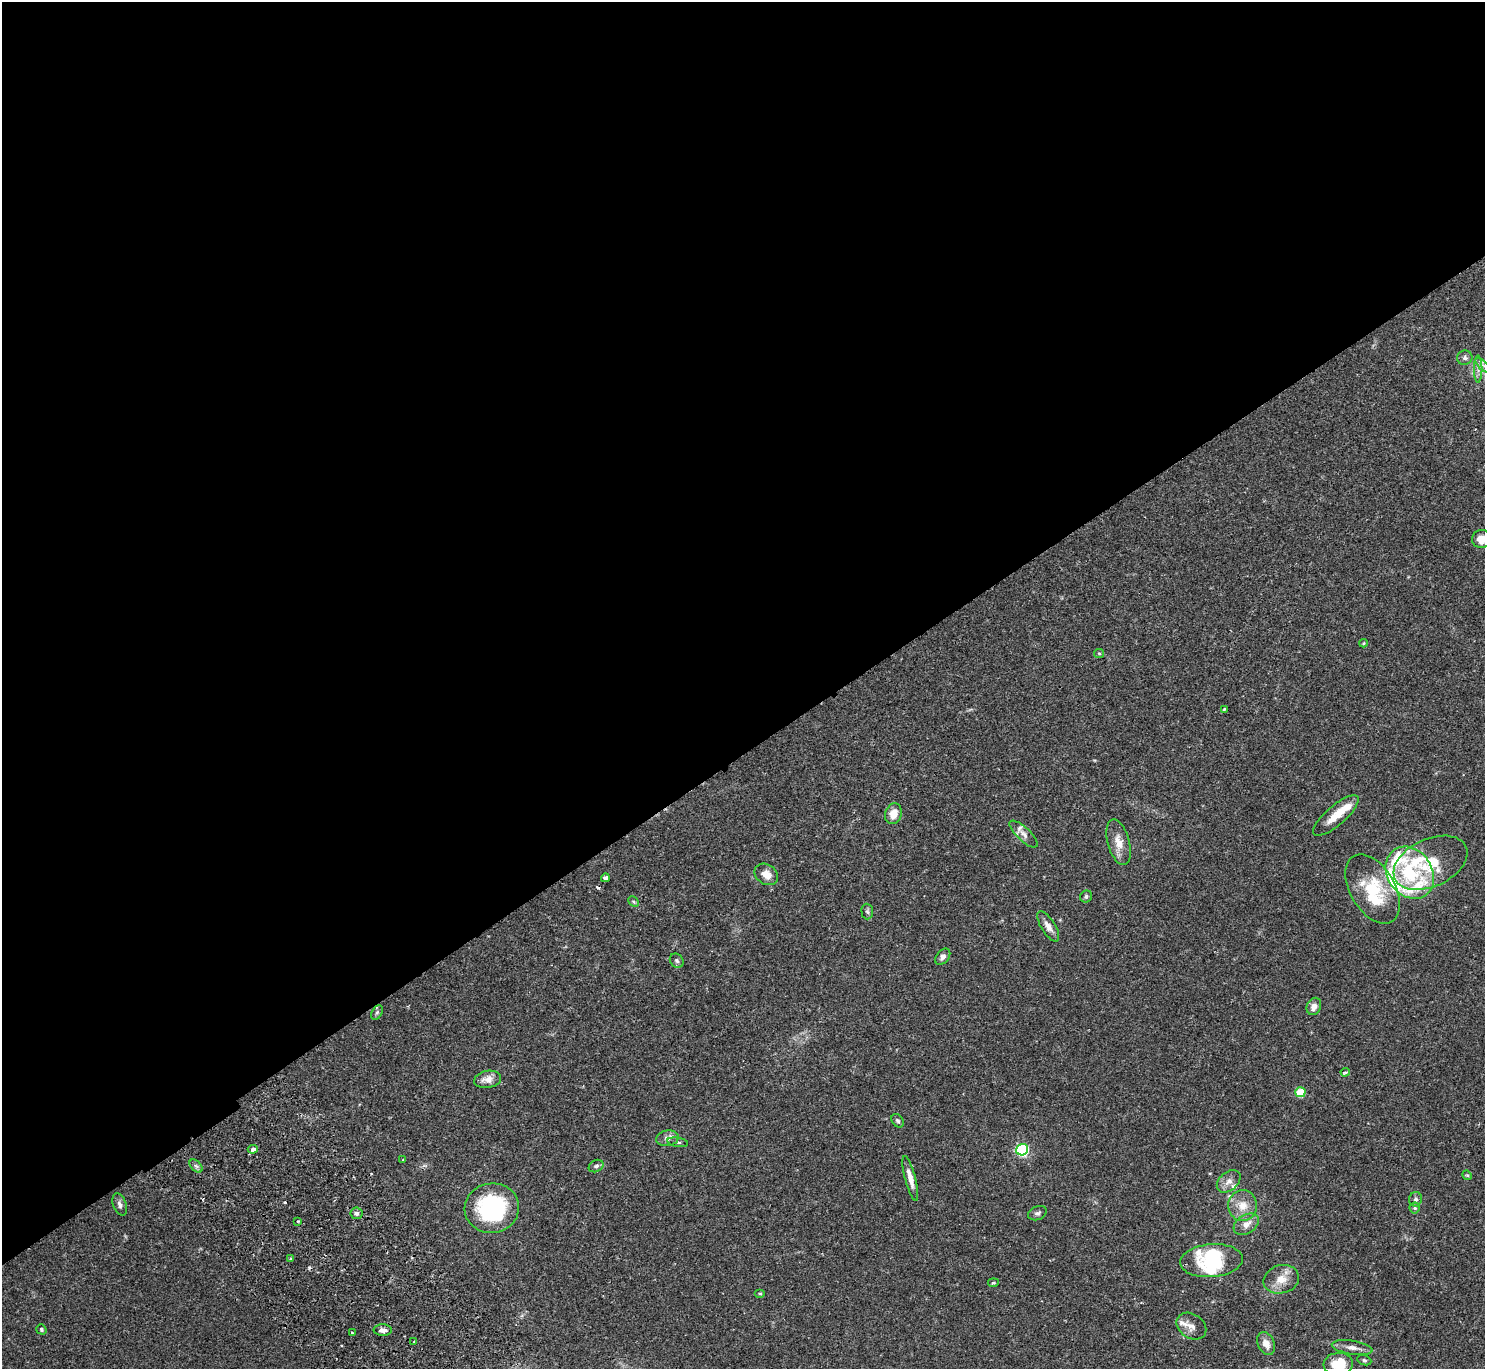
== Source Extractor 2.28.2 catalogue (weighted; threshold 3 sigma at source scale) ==
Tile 2 of 4 x 4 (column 2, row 1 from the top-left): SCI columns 1532-3014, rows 4303-5669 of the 6031 x 6007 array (HDU 1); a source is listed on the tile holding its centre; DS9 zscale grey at full resolution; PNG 1487 x 1371 px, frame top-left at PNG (2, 2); each listed source drawn as its Kron ellipse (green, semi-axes under 4 px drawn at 4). Shown black and unused: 55% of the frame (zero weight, under 2 of 3 exposures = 3% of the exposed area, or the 3 px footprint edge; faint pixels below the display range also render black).
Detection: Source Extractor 2.28.2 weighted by HDU 2 'WHT'; one run over the whole footprint, this tile lists its part. Background 0.0994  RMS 0.0061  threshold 0.0275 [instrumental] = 3 sigma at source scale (4.5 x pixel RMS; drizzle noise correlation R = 1.50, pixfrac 1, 0.05/0.05 arcsec/px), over >= 5 px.
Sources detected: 77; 1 inside a brighter object's white glare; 3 cosmic-ray / hot-pixel residue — neither listed nor drawn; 12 inside a brighter listed object's ellipse — not listed separately; the other 61 listed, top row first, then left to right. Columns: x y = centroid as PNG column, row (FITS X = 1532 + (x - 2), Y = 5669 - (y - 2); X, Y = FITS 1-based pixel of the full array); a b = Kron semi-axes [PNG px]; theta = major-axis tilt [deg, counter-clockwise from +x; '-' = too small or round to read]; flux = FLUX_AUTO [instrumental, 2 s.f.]
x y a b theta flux
1465 358 8 7 - 2
1483 365 9 3 -45 1.5
1478 369 13 3 90 1.8
1481 539 9 9 - 5.4
1363 643 4 3 - 0.48
1099 653 5 4 - 0.69
1224 709 3 2 - 0.76
893 814 10 8 73 7
1336 816 29 9 41 10
1024 834 18 6 -43 3.4
1119 842 23 11 -74 7.6
1430 863 39 24 25 30
1410 873 28 22 -56 34
766 874 13 9 -34 5.5
605 878 4 3 - 3.3
1373 889 38 22 -60 31
1086 896 6 5 - 1.2
634 902 6 4 -45 0.86
867 912 8 6 -86 1.3
1048 926 17 7 -58 4.1
943 957 9 6 50 2.1
677 961 7 6 - 1.4
1314 1006 9 7 64 4.2
377 1012 8 5 63 1.2
1345 1072 4 3 - 1.1
488 1079 14 8 11 4.5
1300 1092 5 5 - 22
898 1121 7 5 -54 1.3
667 1138 11 8 9 2.9
678 1142 10 4 -10 1.4
253 1149 5 4 - 2.4
1022 1150 6 5 - 93
403 1160 3 2 - 0.85
196 1166 8 4 -44 1.4
596 1166 8 5 28 1.5
1467 1175 5 4 - 0.63
910 1178 23 5 -75 5.2
1229 1181 13 9 40 4.1
1415 1199 7 6 - 1.6
120 1204 11 6 -71 2.2
1243 1206 15 14 - 8.6
492 1208 27 24 11 66
1415 1208 5 5 - 0.95
356 1213 6 6 - 1.5
1037 1213 10 6 21 1.6
298 1221 4 2 - 0.63
1246 1224 14 9 33 4.6
290 1258 4 2 - 0.76
1211 1261 31 16 5 30
1281 1279 18 14 14 8.5
993 1283 5 3 - 0.71
760 1294 5 3 - 0.58
1191 1326 16 12 -34 4.7
41 1329 5 4 - 0.9
383 1330 9 6 -1 3
352 1333 3 3 - 1.2
414 1341 3 2 - 0.44
1266 1343 12 8 -65 4.5
1352 1348 21 7 -8 4.6
1364 1360 7 4 -19 1
1338 1364 15 11 5 16
Isophote crosses this tile's border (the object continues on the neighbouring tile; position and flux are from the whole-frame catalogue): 2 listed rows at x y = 1481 539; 1338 1364